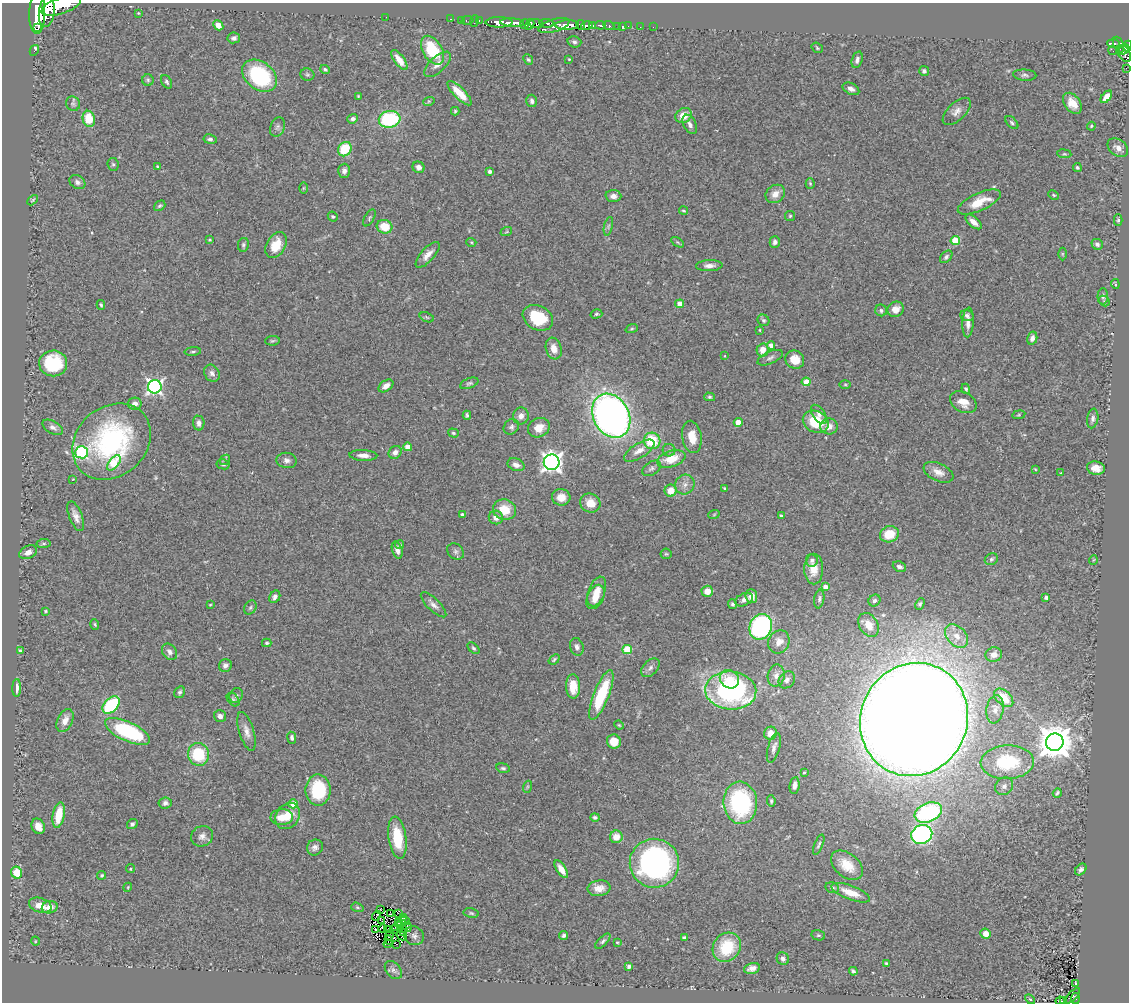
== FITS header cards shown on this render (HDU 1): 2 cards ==
NAXIS1  =                 1127
NAXIS2  =                 1000

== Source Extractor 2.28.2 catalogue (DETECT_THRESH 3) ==
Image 1127 x 1000 px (HDU 1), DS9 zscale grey, 1 PNG px = 1 image px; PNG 1131 x 1004 px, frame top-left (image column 1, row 1000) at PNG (2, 3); each listed source drawn as its Kron ellipse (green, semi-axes under 4 px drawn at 4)
Background 1.08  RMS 0.06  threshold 0.181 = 3 sigma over >= 5 px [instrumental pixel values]
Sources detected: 348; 3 with non-positive FLUX_AUTO (blend fragments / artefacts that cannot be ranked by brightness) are neither listed nor drawn; the other 345 listed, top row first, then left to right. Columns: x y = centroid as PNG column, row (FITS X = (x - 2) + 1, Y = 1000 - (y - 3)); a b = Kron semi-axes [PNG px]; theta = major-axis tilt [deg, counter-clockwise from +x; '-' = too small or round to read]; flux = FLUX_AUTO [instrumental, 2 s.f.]
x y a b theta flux
61 6 21 8 18 4800
47 11 15 8 82 5300
37 13 21 8 89 7700
138 13 4 3 - 3.4
386 17 2 2 - 17
451 19 3 2 - 19
462 20 2 2 - 12
467 20 6 3 10 26
479 20 3 2 - 28
475 21 6 2 72 29
499 22 13 5 0 1600
512 23 12 4 -4 2100
536 23 7 4 -7 790
547 23 7 3 -6 410
524 24 5 4 - 380
530 24 6 3 61 640
218 25 5 4 - 37
567 25 12 5 1 3400
581 25 5 4 - 860
592 25 3 3 - 440
600 25 5 3 - 210
609 25 6 3 -23 270
554 26 16 6 18 1400
587 26 6 4 13 1300
618 26 3 3 - 67
622 26 3 3 - 20
628 26 2 2 - 13
640 27 2 2 - 8.9
653 27 2 2 - 16
38 28 2 2 - 5000
234 38 6 5 - 12
574 42 7 5 -16 10
1113 43 6 3 -3 170
1119 45 8 4 -68 330
1127 46 5 4 - 350
817 48 6 5 - 6.1
1124 49 6 3 34 270
34 50 5 3 - 20
432 50 16 9 -59 190
1113 51 4 2 - 6.8
1124 54 9 5 -60 510
569 59 3 2 - 3.3
399 60 12 5 -54 44
528 60 6 4 -48 5.8
857 60 8 5 73 15
437 64 17 7 42 29
1126 68 3 2 - 3.8
325 69 5 3 - 5.8
924 71 5 5 - 11
307 75 7 6 - 7.3
1025 75 11 5 -4 11
259 76 19 13 -38 390
148 80 6 5 - 6.2
167 82 7 4 -59 9
851 89 9 5 -27 16
459 93 16 5 -45 68
358 96 4 3 - 3.7
1106 97 7 4 50 37
429 101 6 3 18 5.1
532 101 6 5 - 12
1072 103 11 8 -54 47
73 104 7 6 - 9.2
455 111 4 3 - 5.5
957 111 17 8 44 30
684 115 8 7 - 53
89 119 8 6 -77 110
353 119 5 4 - 12
390 119 11 8 9 360
1012 123 8 5 -45 8.9
690 124 10 6 -63 20
1091 126 4 3 - 3.6
277 127 10 7 71 12
210 139 7 4 -11 11
1118 148 11 8 -38 26
345 149 7 6 - 150
1064 154 7 3 -7 5
113 164 6 5 - 7.3
157 167 3 3 - 4.7
418 167 6 5 - 16
1077 167 4 4 - 6.5
344 171 7 6 - 17
490 171 4 3 - 14
77 182 8 6 -31 13
810 183 5 4 - 4.8
303 188 6 4 89 4.7
775 194 10 8 39 35
1054 195 6 4 -28 4.9
613 196 8 6 -4 22
33 200 6 3 45 4.4
979 202 23 9 24 83
160 206 6 4 39 6.9
683 211 4 4 - 6.2
790 216 5 5 - 5.6
333 217 5 4 - 6.5
369 218 9 5 59 8.3
1118 220 6 4 89 5.4
973 222 10 5 -41 30
608 226 9 4 77 8.2
385 227 8 6 -16 83
506 232 6 3 18 5.4
210 240 3 2 - 4.4
955 240 5 4 - 140
471 242 5 3 - 3.9
677 242 7 4 -31 5.4
775 242 5 5 - 14
1097 244 6 5 - 11
243 245 7 5 81 8.5
276 245 14 9 61 81
1062 254 6 4 -90 5.2
428 255 16 6 48 33
946 257 7 5 47 11
709 266 13 5 2 23
1115 284 5 2 - 4
1103 296 8 5 -90 11
1104 301 6 4 -47 7.1
680 304 4 4 - 51
101 305 5 3 - 5.8
895 309 8 7 - 33
881 310 6 5 - 10
596 314 6 4 15 6.7
967 315 6 5 - 12
427 317 7 4 -20 6.4
538 318 16 12 -28 170
763 320 6 5 - 8.1
968 322 15 5 86 26
632 329 6 4 19 5.2
760 330 3 3 - 3.8
1032 338 6 5 - 15
272 341 7 4 6 6.6
771 345 4 4 - 26
554 348 11 7 -73 40
763 350 6 6 - 45
193 351 8 3 5 6.3
725 356 4 3 - 3.2
770 358 13 6 24 15
795 360 10 9 - 64
53 363 14 13 - 230
212 373 9 7 -57 18
806 382 4 4 - 66
469 383 10 5 19 9
845 384 5 3 - 4.7
386 386 8 5 36 23
155 387 7 6 - 1200
966 389 5 4 - 7.9
710 397 5 4 - 6.5
963 402 14 10 -28 46
135 404 7 6 - 20
819 414 11 6 -54 19
467 415 4 3 - 6.9
1019 415 7 3 9 4.7
521 416 8 7 - 28
611 416 23 18 -62 2400
1093 418 10 5 81 13
738 422 4 4 - 64
816 422 13 10 -25 150
199 423 7 5 -85 16
829 426 9 8 - 32
53 427 11 6 -31 16
511 427 8 7 - 12
539 428 11 9 26 48
453 433 5 4 - 5.5
692 437 16 9 -81 62
652 441 8 8 - 170
112 442 42 34 41 670
408 447 4 4 - 50
669 450 6 6 - 9.4
639 451 17 7 32 39
82 452 6 6 - 580
395 452 7 6 - 19
363 455 14 5 -2 25
671 459 14 8 17 87
225 460 6 4 45 7
287 460 10 7 -7 17
552 462 8 8 - 2000
114 463 9 5 51 160
223 464 6 5 - 8.6
516 465 9 6 -23 22
651 468 10 6 33 12
1096 468 9 6 -9 36
1035 469 4 3 - 3.4
938 472 16 8 -25 34
1061 473 3 2 - 3.3
73 479 3 2 - 2.5
685 484 10 9 - 27
725 488 4 3 - 5.5
671 491 6 6 - 59
561 497 9 8 - 41
590 503 10 9 - 56
504 510 11 10 - 86
714 514 6 3 20 4.3
463 515 4 4 - 18
76 516 16 6 -69 26
781 516 4 3 - 12
496 517 7 7 - 27
889 534 9 8 - 87
44 544 7 4 6 7.1
400 545 5 4 - 6
397 550 8 5 -72 24
28 552 9 6 27 22
456 552 9 7 -45 12
666 554 5 5 - 5.7
991 559 7 5 34 8.2
812 560 6 6 - 14
1093 560 5 3 - 3.1
899 567 7 5 -22 13
814 569 15 9 -90 48
825 587 4 4 - 33
597 591 15 8 70 55
707 591 6 5 - 42
751 596 7 6 - 35
275 597 6 5 - 14
595 597 13 8 64 58
1046 597 4 4 - 9.5
819 599 9 5 81 11
744 600 9 6 27 17
874 600 6 5 - 14
732 604 5 4 - 7.5
920 604 6 4 62 7.6
210 605 4 3 - 3.5
433 605 17 6 -44 22
250 608 7 5 58 8.2
45 611 4 3 - 4.6
95 624 5 3 - 5.2
868 625 13 9 -59 58
761 627 13 11 68 730
957 636 13 9 -46 37
779 642 12 10 58 42
267 643 4 3 - 5.9
577 647 9 6 -72 15
473 648 7 4 -45 7.2
627 649 5 4 - 190
20 651 4 3 - 4.9
170 652 9 7 -54 17
994 655 8 7 - 26
554 659 6 3 39 6.3
225 665 6 6 - 14
650 668 11 7 46 17
776 676 11 8 78 28
729 679 10 9 - 46
787 680 9 7 50 19
573 686 12 7 -88 69
17 688 9 4 89 26
731 691 25 19 -5 810
180 692 6 5 - 9
236 695 7 6 - 12
601 695 26 7 69 240
1004 698 11 7 -43 81
233 700 7 5 -49 8
111 705 10 6 45 310
995 709 14 8 81 23
220 716 6 5 - 18
914 719 57 53 64 17000
65 720 12 7 65 31
619 725 5 3 - 3.7
127 731 24 9 -25 440
246 731 20 7 -73 31
770 733 6 6 - 37
292 738 6 4 -82 10
614 741 7 7 - 56
1055 742 9 8 - 9200
774 748 15 6 75 19
198 754 11 10 - 190
1007 762 26 17 2 250
503 768 7 4 -13 8.1
804 772 4 3 - 5
795 785 8 5 81 19
1004 786 9 8 - 19
527 787 6 4 71 4.5
318 790 15 12 -89 220
1057 793 5 3 - 7.7
771 801 6 4 -84 6.8
165 803 6 5 - 12
740 803 21 16 -85 490
293 804 4 4 - 100
928 812 14 9 23 530
59 815 13 5 80 89
288 816 14 11 55 71
282 817 11 8 1 58
595 817 4 4 - 8.3
132 824 5 5 - 9.8
38 826 8 6 -62 35
922 834 11 9 23 860
202 836 11 10 - 24
616 837 6 6 - 50
397 838 21 9 -82 140
819 845 11 4 68 8.9
315 847 8 7 - 17
654 863 24 24 - 1100
847 865 18 11 -39 79
131 869 4 4 - 6.8
561 869 10 4 -58 35
1081 869 6 5 - 11
17 873 6 5 - 83
102 875 4 4 - 6.1
128 887 4 3 - 3.7
599 888 11 8 7 34
832 888 7 5 -16 10
851 893 20 7 -21 70
40 905 11 7 -17 45
50 907 8 6 16 36
357 907 6 4 -19 6.2
381 909 2 2 - 3.1
399 913 3 2 - 1.6
471 913 7 5 -11 7.2
391 914 2 2 - 4.7
377 916 5 2 - 4.1
403 917 3 2 - 0.39
381 920 4 2 - 3.3
405 921 5 2 - 4.2
399 923 3 2 - 3.7
401 925 2 2 - 1.3
397 926 5 2 - 3.4
407 927 5 3 - 8.2
402 928 3 2 - 3
383 929 4 2 - 3.7
393 929 3 2 - 0.64
375 930 3 3 - 2.5
388 930 4 2 - 4.4
403 932 4 2 - 3.3
986 934 5 5 - 33
390 935 5 2 - 2.8
818 935 7 5 -13 7.6
402 936 5 3 - 3.1
414 936 10 9 - 12
564 936 4 4 - 8.7
684 937 4 3 - 5.8
389 940 5 3 - 1.4
35 941 4 3 - 3.2
603 941 10 4 46 9.2
617 942 3 2 - 3.5
388 944 4 2 - 5.4
396 944 3 2 - 3.2
727 947 15 13 54 180
783 959 6 6 - 14
886 963 4 4 - 4.6
629 966 4 3 - 10
752 968 8 5 15 21
393 970 10 7 -50 13
853 971 4 3 - 8.1
1076 983 3 2 - 3.3
1073 996 10 2 46 32
1075 998 5 3 - 59
1030 999 6 3 -44 3.9
1064 1000 4 3 - 29
1060 1001 4 3 - 25
At the frame edge (FLAGS 8, measured only in part): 2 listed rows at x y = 61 6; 1127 46
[3 non-positive-flux detections neither listed nor drawn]